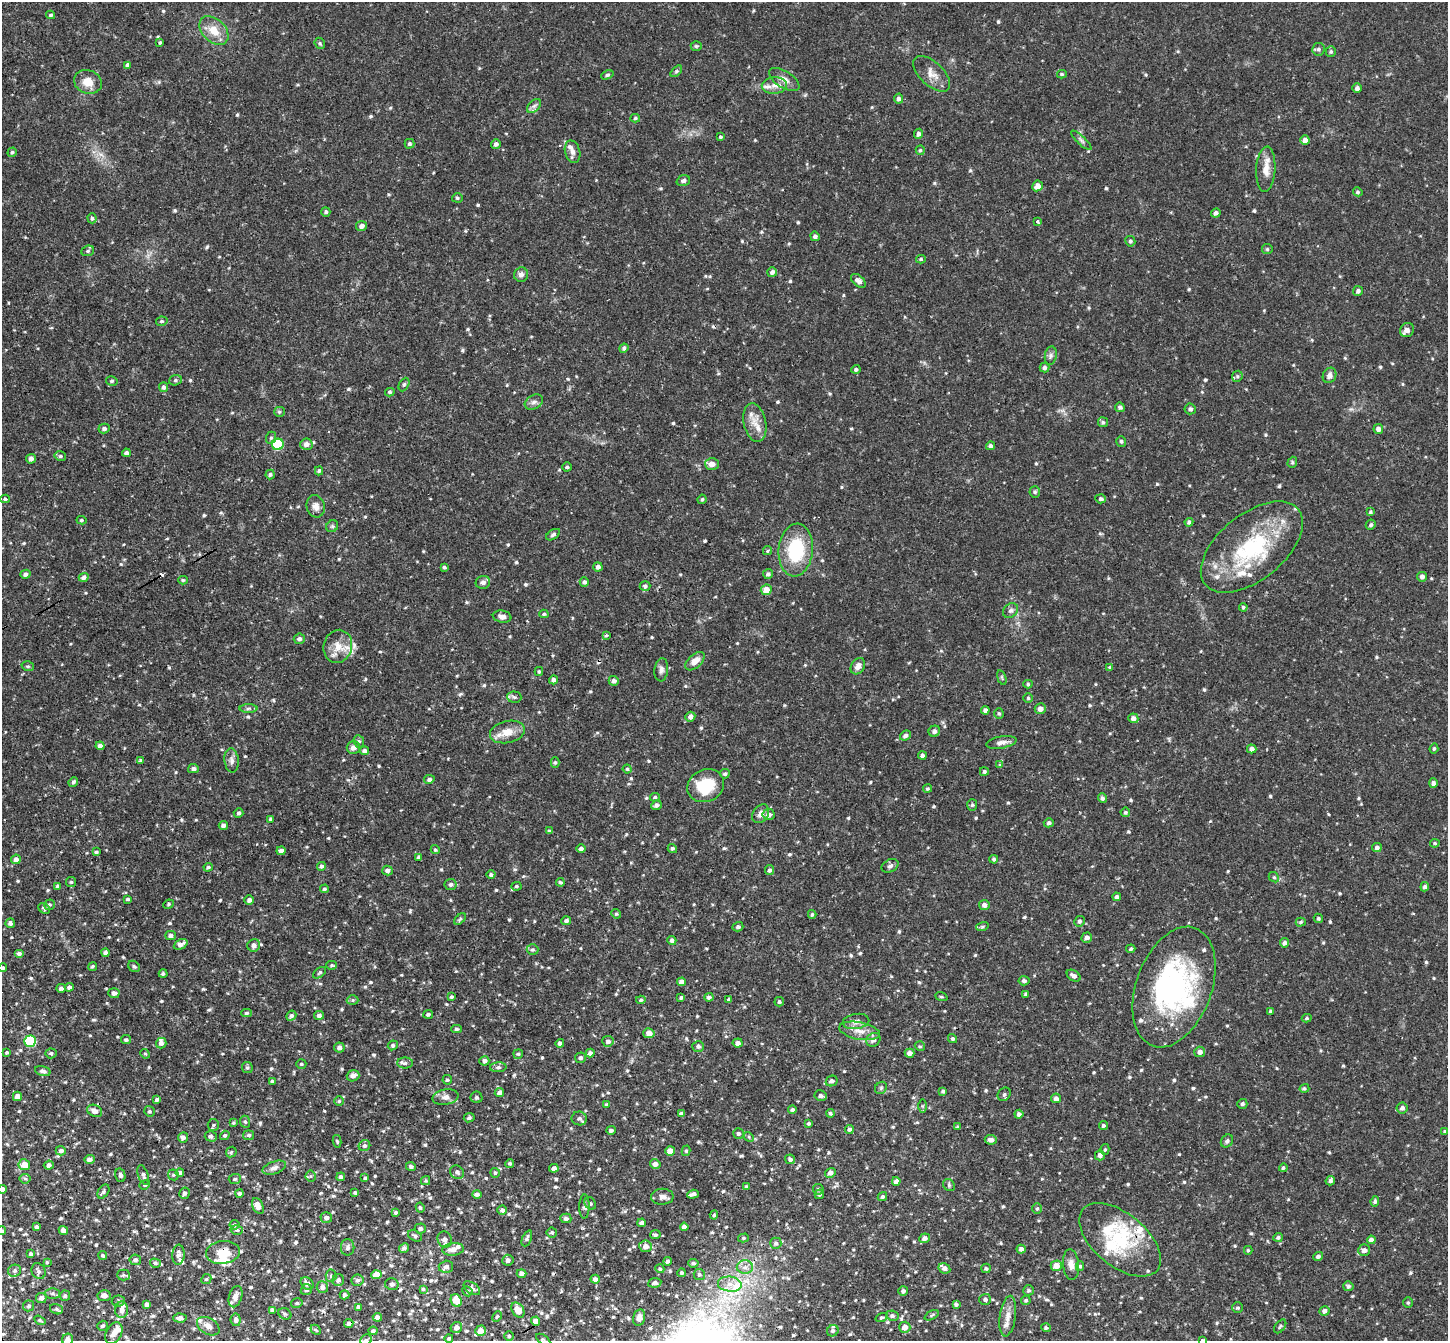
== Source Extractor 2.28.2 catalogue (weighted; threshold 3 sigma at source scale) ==
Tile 7 of 4 x 4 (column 3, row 2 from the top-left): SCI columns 2949-4394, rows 3002-4340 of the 5893 x 5868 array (HDU 1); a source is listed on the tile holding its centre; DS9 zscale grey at full resolution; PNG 1450 x 1343 px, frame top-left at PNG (2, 2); each listed source drawn as its Kron ellipse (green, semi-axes under 4 px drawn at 4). Shown black and unused: <1% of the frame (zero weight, under 3 of 4 exposures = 6% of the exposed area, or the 3 px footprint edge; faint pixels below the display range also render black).
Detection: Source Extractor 2.28.2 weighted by HDU 2 'WHT'; one run over the whole footprint, this tile lists its part. Background 0.032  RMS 0.0031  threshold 0.0139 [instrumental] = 3 sigma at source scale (4.5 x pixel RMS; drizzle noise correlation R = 1.50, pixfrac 1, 0.05/0.05 arcsec/px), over >= 5 px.
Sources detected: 818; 4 inside a brighter object's white glare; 5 cosmic-ray / hot-pixel residue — neither listed nor drawn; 27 inside a brighter listed object's ellipse — not listed separately; of the other 782, all 500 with FLUX_AUTO >= 0.432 (the completeness limit of this list) listed and drawn (282 fainter detections not listed), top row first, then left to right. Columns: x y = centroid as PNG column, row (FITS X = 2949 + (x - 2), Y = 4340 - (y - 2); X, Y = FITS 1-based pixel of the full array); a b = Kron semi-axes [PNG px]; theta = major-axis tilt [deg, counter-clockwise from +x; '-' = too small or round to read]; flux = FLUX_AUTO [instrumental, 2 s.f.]
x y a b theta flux
50 15 4 3 - 0.56
214 31 17 11 -45 4.8
160 42 4 3 - 0.46
320 43 6 5 - 0.47
696 46 5 4 - 0.45
1318 49 6 6 - 0.8
1331 52 5 5 - 0.55
128 65 4 4 - 1.2
676 71 7 4 45 0.54
932 74 23 11 -43 3.5
1062 74 5 4 - 0.44
607 75 6 4 22 0.64
784 80 17 8 -32 2.5
88 82 14 11 -20 3.8
774 85 12 8 2 2.3
1357 88 5 4 - 0.98
898 99 5 4 - 0.88
534 106 8 5 44 0.97
635 118 5 4 - 0.47
918 134 5 4 - 0.93
720 137 4 3 - 0.45
1081 140 13 4 -43 0.84
1305 140 4 4 - 1.5
409 144 5 5 - 0.69
496 144 5 4 - 0.96
920 150 5 4 - 0.47
12 152 5 4 - 0.59
573 152 11 7 -75 1.6
1266 169 23 9 87 3.6
683 181 7 5 20 0.77
1037 186 5 5 - 2.1
1358 192 5 4 - 0.46
457 198 5 4 - 0.49
326 212 5 4 - 0.59
1216 213 5 4 - 0.96
92 218 5 4 - 0.5
1037 221 3 3 - 0.66
361 226 5 5 - 1.4
815 236 5 4 - 0.92
1130 241 5 5 - 0.58
1267 249 5 5 - 0.47
88 251 6 5 - 0.58
921 259 5 4 - 0.46
772 272 5 5 - 1
521 274 7 7 - 1.4
858 281 9 5 -39 1.4
1358 291 5 4 - 0.81
162 321 6 4 11 0.57
1407 330 7 6 - 1.7
624 348 5 4 - 0.63
1051 356 9 6 80 0.92
1044 368 5 5 - 0.94
856 369 4 4 - 0.68
1329 375 8 6 63 1.4
1237 376 6 5 - 0.57
175 380 6 5 - 0.63
112 381 6 4 -12 0.52
404 384 7 5 62 0.59
164 387 5 4 - 0.8
390 392 5 4 - 0.53
534 402 10 7 29 1.2
1120 407 5 4 - 0.79
1190 409 5 5 - 0.89
279 412 5 5 - 0.51
1103 422 5 5 - 0.52
755 423 19 11 -77 3.8
104 429 5 5 - 0.84
1378 429 5 5 - 1.4
271 438 6 5 - 0.51
1121 441 5 5 - 0.58
278 444 6 5 - 26
306 444 6 5 - 1.5
990 446 4 4 - 0.88
126 453 4 4 - 1
60 456 6 4 -12 0.58
31 459 5 5 - 1.1
1292 462 6 4 70 0.49
712 464 7 6 - 1.9
567 467 4 4 - 0.59
319 471 4 4 - 0.54
270 474 5 4 - 0.62
1035 492 5 5 - 0.61
5 499 5 4 - 0.52
702 499 5 3 - 0.44
1101 499 5 4 - 0.75
316 506 11 9 -75 1.9
1370 512 4 4 - 0.46
81 520 5 4 - 0.46
1189 522 4 4 - 0.61
1371 525 5 4 - 0.64
332 526 6 5 - 0.6
553 535 8 4 33 0.65
1252 547 60 33 39 33
796 550 26 17 85 17
767 551 5 4 - 0.67
444 567 3 3 - 0.54
598 567 4 4 - 1.2
25 574 5 4 - 0.86
768 574 5 5 - 0.83
84 577 5 4 - 1.1
1422 577 5 5 - 1
183 580 5 4 - 0.46
483 582 7 6 - 1.2
584 582 5 4 - 0.84
645 586 5 5 - 0.7
766 590 5 5 - 3.2
1243 607 4 4 - 0.54
1010 610 8 6 41 0.98
544 614 4 4 - 0.5
502 617 9 6 -9 1.4
607 635 3 2 - 0.82
299 639 5 5 - 0.99
338 646 16 14 76 4.5
695 661 12 6 42 2.5
28 666 6 4 -18 0.51
858 666 9 6 59 1.7
1110 668 4 3 - 0.69
661 670 11 7 84 1.2
539 671 4 3 - 0.46
1002 678 7 4 -72 0.47
554 680 4 4 - 1.1
614 681 5 5 - 1.1
1028 684 4 4 - 0.47
514 697 7 5 -4 0.75
1028 698 4 4 - 0.44
249 709 9 4 1 0.71
1040 709 5 5 - 1.6
985 710 4 4 - 0.97
999 713 5 4 - 0.49
690 717 5 4 - 1.4
1133 718 5 4 - 1.2
934 731 6 5 - 0.97
507 732 18 11 13 4.3
905 736 6 4 39 0.78
359 741 6 5 - 0.61
1001 742 15 6 9 1.6
100 746 4 4 - 1.3
353 748 7 6 - 1.4
1252 749 4 4 - 1.5
1434 749 5 4 - 0.51
364 751 5 4 - 1.2
922 755 4 4 - 0.9
141 760 4 4 - 0.64
232 760 12 7 -83 1.4
555 762 5 4 - 0.5
1000 765 4 3 - 0.65
193 769 5 4 - 0.94
627 769 4 4 - 0.49
984 772 4 4 - 0.6
725 774 5 4 - 0.63
429 779 5 4 - 0.91
73 782 5 4 - 0.61
1433 783 4 4 - 0.95
706 786 19 16 24 12
927 789 4 4 - 0.49
655 797 5 4 - 0.48
1102 798 5 4 - 0.67
656 805 5 4 - 1
972 805 6 5 - 0.53
1125 812 5 4 - 0.56
239 813 5 4 - 0.68
761 814 10 7 56 1.9
768 815 6 5 - 1.5
271 819 4 4 - 0.59
1049 823 5 4 - 0.68
223 825 4 4 - 1.1
549 831 4 4 - 0.52
1435 843 5 4 - 0.45
672 848 5 4 - 0.47
1377 848 5 4 - 0.98
581 849 4 4 - 0.81
435 850 5 4 - 0.45
281 851 4 4 - 1
96 852 4 3 - 0.61
419 857 4 4 - 0.88
16 859 5 4 - 1.5
994 859 4 4 - 0.55
321 866 4 4 - 0.79
890 866 9 6 27 0.9
208 867 4 4 - 0.63
770 870 5 4 - 0.73
387 871 5 5 - 1.1
491 875 4 4 - 0.66
1274 877 5 4 - 0.47
71 882 5 5 - 0.5
560 882 4 3 - 0.52
451 884 6 5 - 0.86
57 886 3 3 - 0.44
516 886 5 4 - 0.43
1425 887 4 4 - 0.85
324 889 4 4 - 0.55
1117 897 4 4 - 0.99
128 899 4 3 - 0.52
249 900 5 4 - 1.1
168 904 5 4 - 0.48
49 905 5 5 - 0.6
984 905 5 5 - 1.3
44 908 6 4 -43 0.64
616 914 5 4 - 0.44
812 914 4 3 - 0.47
1318 918 5 4 - 0.5
460 919 7 4 45 0.47
566 921 5 4 - 0.69
1079 921 5 5 - 0.69
1301 922 5 4 - 0.53
10 923 5 4 - 0.83
738 927 5 4 - 0.67
982 927 6 4 17 0.5
170 936 5 4 - 1.1
1087 938 5 5 - 1.2
672 940 4 4 - 0.98
1285 943 4 4 - 1
181 944 7 4 25 1.7
254 945 6 6 - 1.4
1131 949 4 4 - 0.54
532 950 6 5 - 0.57
19 953 5 4 - 0.96
105 953 4 4 - 0.97
332 965 5 4 - 0.46
93 966 4 4 - 0.53
134 966 6 5 - 0.66
3 968 4 4 - 0.54
320 973 7 4 38 0.48
163 974 4 4 - 0.62
1074 976 7 5 -34 1.2
1024 981 5 4 - 0.82
681 982 4 4 - 1.8
69 987 4 4 - 1
1174 987 63 37 70 53
61 988 4 4 - 1.1
114 993 5 5 - 1.3
1026 994 4 3 - 0.67
451 997 4 3 - 0.51
709 997 4 4 - 0.85
941 997 6 4 -19 0.44
681 998 4 3 - 0.45
353 1000 6 5 - 0.51
641 1000 5 4 - 0.54
729 1000 4 3 - 0.77
779 1002 5 4 - 0.58
1270 1011 3 3 - 0.58
246 1013 5 4 - 0.54
428 1014 5 4 - 0.6
319 1015 5 4 - 0.97
291 1016 5 4 - 0.8
1307 1018 5 4 - 0.47
856 1021 13 7 9 1.9
456 1029 5 4 - 0.53
860 1031 21 8 -11 3.5
649 1033 6 5 - 1.9
952 1039 4 4 - 0.64
126 1040 5 4 - 0.6
873 1040 7 6 - 1.3
30 1041 6 5 - 30
608 1041 6 5 - 1.2
161 1043 5 5 - 1.1
560 1043 4 4 - 0.94
738 1043 5 4 - 1.4
393 1045 5 4 - 0.6
698 1046 6 5 - 0.92
920 1046 5 4 - 0.45
339 1047 5 5 - 1.2
7 1052 3 3 - 0.46
1200 1052 5 5 - 1.4
51 1053 5 5 - 0.67
590 1053 4 4 - 1
910 1053 5 4 - 1.6
145 1054 5 4 - 0.45
518 1054 5 4 - 0.44
580 1058 5 5 - 0.8
484 1061 5 4 - 1
405 1063 8 5 -1 0.92
301 1064 5 5 - 0.55
498 1067 8 5 4 0.78
247 1068 5 5 - 0.53
43 1071 8 5 -16 0.96
353 1076 6 5 - 1.4
447 1080 5 4 - 0.48
272 1081 3 3 - 0.54
832 1081 6 5 - 1
881 1088 6 5 - 0.6
1304 1088 5 4 - 0.46
943 1091 4 3 - 0.6
499 1092 5 4 - 1
1004 1094 7 6 - 0.75
17 1096 5 4 - 1.8
821 1096 6 5 - 1.2
445 1097 13 7 11 1.6
476 1097 6 6 - 0.57
1056 1098 5 4 - 1.3
157 1100 4 3 - 0.66
339 1101 5 5 - 0.46
1242 1104 5 5 - 0.73
606 1105 4 3 - 0.61
922 1106 6 4 90 0.47
1402 1108 5 5 - 0.97
792 1110 4 4 - 0.63
95 1111 8 6 -25 1.8
149 1111 5 5 - 0.52
681 1113 4 3 - 0.65
830 1113 4 3 - 0.49
1019 1114 4 4 - 1.2
469 1118 5 4 - 0.57
579 1118 7 7 - 1
245 1122 6 5 - 0.53
233 1123 4 3 - 0.46
809 1123 3 3 - 0.54
213 1125 6 5 - 0.5
1103 1125 4 4 - 0.56
958 1127 4 4 - 0.54
849 1129 4 4 - 0.73
611 1130 5 4 - 0.76
1445 1131 4 3 - 0.44
738 1134 5 5 - 0.73
225 1135 5 4 - 0.48
249 1135 5 5 - 0.7
211 1136 6 5 - 0.79
183 1137 5 5 - 1.1
749 1137 5 4 - 0.45
991 1140 6 4 -7 1.4
337 1141 6 4 -77 0.46
1227 1141 7 5 52 0.7
364 1146 6 5 - 0.71
1105 1149 5 4 - 0.47
61 1151 5 4 - 1
670 1151 5 4 - 3.5
686 1151 5 4 - 0.52
231 1152 6 4 46 0.51
1100 1155 5 5 - 1.2
89 1159 5 4 - 1.3
790 1159 5 4 - 0.83
510 1163 4 4 - 0.55
655 1164 5 5 - 1.5
24 1165 5 5 - 3.8
49 1165 5 4 - 1.2
411 1167 5 4 - 0.7
274 1168 12 6 19 1.4
554 1168 5 4 - 1.4
1283 1168 4 4 - 0.55
457 1172 7 6 - 0.9
180 1173 4 4 - 1.1
495 1173 5 5 - 0.47
830 1173 5 4 - 1.4
120 1175 7 5 -77 0.82
143 1175 10 5 -71 0.9
173 1175 6 5 - 0.46
311 1176 5 5 - 0.46
341 1177 4 4 - 0.96
365 1178 4 3 - 0.45
25 1179 5 5 - 0.51
235 1179 6 5 - 0.46
426 1181 4 4 - 0.44
896 1181 4 4 - 1.5
1330 1181 5 4 - 0.78
145 1185 5 4 - 0.45
949 1185 6 5 - 0.55
746 1187 4 3 - 0.68
2 1189 4 4 - 1.4
818 1189 5 5 - 0.63
103 1192 8 5 56 0.66
184 1193 6 5 - 0.85
240 1193 4 4 - 0.8
355 1193 3 3 - 0.49
477 1194 5 4 - 0.92
693 1194 6 3 17 1
819 1194 5 4 - 0.71
662 1197 11 8 1 1.4
882 1197 5 4 - 0.58
1375 1201 5 4 - 0.56
590 1203 7 5 -56 0.59
258 1206 8 5 -65 2
584 1206 12 5 89 0.85
420 1208 5 4 - 0.58
1037 1209 5 5 - 0.5
502 1210 4 4 - 0.86
396 1212 4 4 - 0.52
714 1215 4 4 - 0.44
326 1218 6 5 - 1.2
566 1218 5 5 - 0.95
642 1223 4 4 - 1
234 1225 5 5 - 0.57
37 1227 4 4 - 0.94
684 1227 4 4 - 1
420 1229 5 5 - 1
63 1230 5 4 - 1.4
237 1230 6 4 -17 0.62
2 1231 5 4 - 0.52
552 1232 5 5 - 0.53
655 1235 5 4 - 0.59
415 1236 7 5 -29 0.63
1278 1237 4 4 - 0.59
527 1238 8 4 67 0.68
743 1238 5 4 - 0.44
924 1238 5 5 - 1.4
445 1239 8 7 - 1.3
1120 1240 48 26 -39 19
1371 1240 4 4 - 1.3
776 1243 6 5 - 0.79
646 1246 6 6 - 2
348 1247 8 6 90 0.97
404 1248 5 4 - 0.9
453 1249 11 6 6 2.2
1021 1249 4 4 - 1
1248 1250 4 4 - 0.43
1364 1250 6 6 - 1.4
223 1252 17 11 6 5.6
31 1254 3 3 - 0.65
178 1255 10 6 87 1.3
103 1256 4 4 - 0.56
1318 1256 5 4 - 0.86
135 1260 5 5 - 0.81
508 1260 5 5 - 1.1
668 1261 4 4 - 0.78
47 1262 4 3 - 0.44
155 1263 5 4 - 0.72
693 1263 5 4 - 0.67
1071 1264 15 8 -84 1.9
1056 1266 5 5 - 2.9
1080 1266 5 4 - 0.48
446 1267 7 6 - 0.91
745 1267 8 6 0 1.5
944 1268 6 5 - 1.2
986 1268 5 4 - 0.55
660 1269 5 4 - 0.53
15 1271 6 6 - 0.75
38 1271 8 6 -62 1
521 1273 5 4 - 1.1
681 1273 4 4 - 0.51
699 1274 5 5 - 0.73
123 1275 6 5 - 0.72
376 1275 5 4 - 4.5
331 1276 6 5 - 0.6
206 1279 5 4 - 0.45
595 1279 4 4 - 1.3
338 1280 6 5 - 0.89
357 1280 6 6 - 0.85
655 1283 6 5 - 0.89
307 1284 7 5 -43 1.3
392 1284 6 6 - 0.89
730 1284 12 7 -7 3.2
1348 1286 5 5 - 0.8
322 1287 6 5 - 1.4
472 1288 9 5 -35 0.93
423 1289 4 4 - 0.43
306 1290 6 5 - 0.59
1029 1290 5 5 - 0.62
467 1291 5 4 - 0.54
903 1291 5 5 - 0.87
52 1293 7 5 0 0.63
344 1295 5 4 - 0.72
65 1296 5 5 - 0.67
104 1296 7 5 -5 1.2
235 1297 11 6 73 2.4
41 1298 5 5 - 1.2
985 1299 6 5 - 0.84
456 1300 6 5 - 4.6
1026 1300 5 4 - 0.59
118 1301 6 5 - 0.61
1408 1302 5 4 - 0.43
297 1303 6 4 13 0.55
147 1304 4 3 - 0.79
956 1304 4 4 - 0.55
29 1306 6 5 - 0.64
358 1307 4 4 - 0.82
1238 1308 5 5 - 0.56
56 1309 7 5 -17 0.6
122 1310 8 6 89 1.6
273 1310 4 3 - 0.8
518 1310 8 6 -56 3.7
1324 1311 5 4 - 1.1
285 1314 7 5 -27 0.62
932 1315 8 4 28 0.47
892 1316 6 5 - 0.8
1008 1316 20 8 82 3
377 1317 4 4 - 1.7
497 1317 5 4 - 0.51
639 1317 8 6 76 1.2
882 1317 6 4 21 0.48
180 1318 6 4 -2 1.3
40 1320 6 4 -33 0.5
236 1320 6 5 - 0.98
535 1321 4 4 - 2.5
349 1323 5 4 - 0.72
102 1326 5 4 - 0.59
208 1326 12 8 -30 2.1
1280 1326 8 4 52 0.58
456 1327 6 5 - 1.4
905 1327 5 5 - 2.1
1046 1328 5 4 - 0.59
316 1330 6 4 -44 0.47
373 1331 4 4 - 0.67
480 1331 5 5 - 2.8
833 1331 6 5 - 0.81
114 1333 11 7 63 2
509 1336 5 4 - 0.56
449 1338 4 4 - 0.55
68 1339 6 5 - 1.5
543 1339 8 4 -34 0.51
366 1340 6 5 - 0.53
1203 1340 3 3 - 0.58
Overlapping masked pixels (flux is a lower limit): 2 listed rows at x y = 1120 1240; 223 1252
Isophote crosses this tile's border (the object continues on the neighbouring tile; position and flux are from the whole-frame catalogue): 7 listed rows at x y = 3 968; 2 1189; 2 1231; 68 1339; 543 1339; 366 1340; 1203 1340